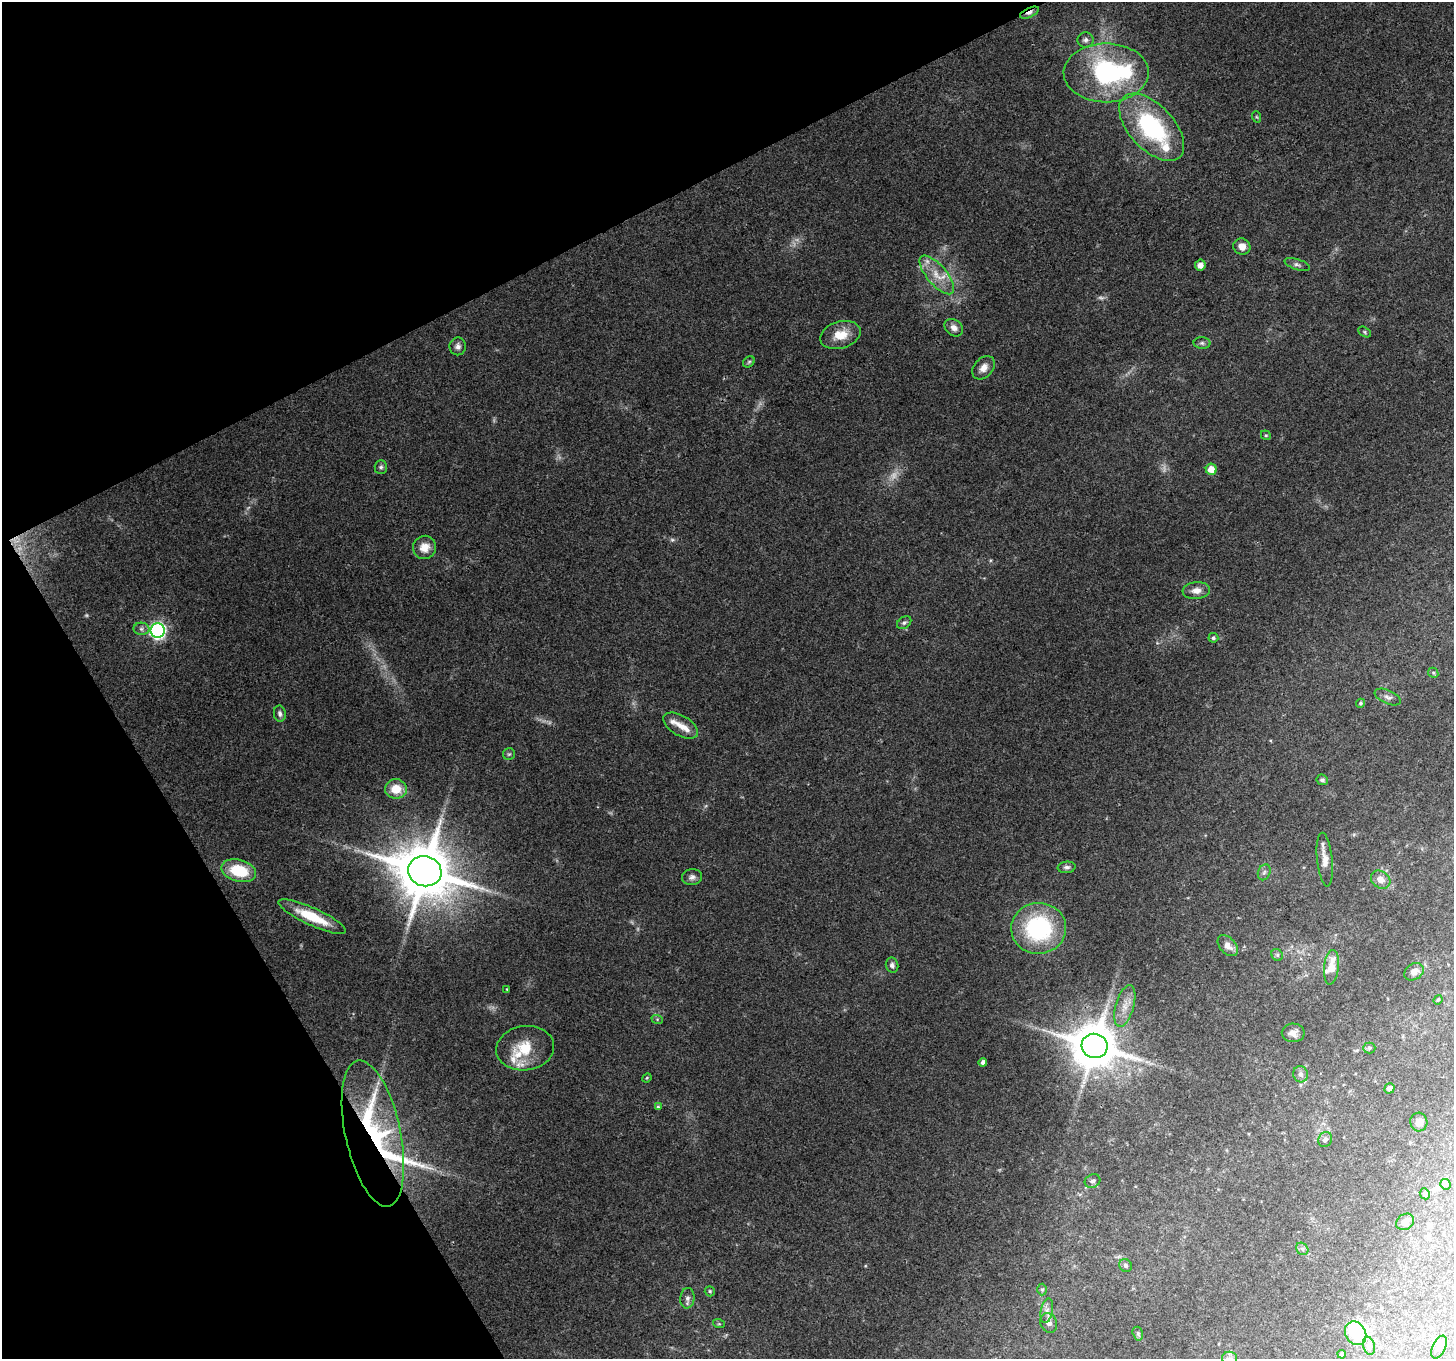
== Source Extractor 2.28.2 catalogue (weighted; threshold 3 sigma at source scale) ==
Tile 5 of 4 x 4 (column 1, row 2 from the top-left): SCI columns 1-1452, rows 2823-4179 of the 5811 x 5704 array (HDU 1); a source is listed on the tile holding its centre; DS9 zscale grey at full resolution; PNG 1456 x 1361 px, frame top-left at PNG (2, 2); each listed source drawn as its Kron ellipse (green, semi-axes under 4 px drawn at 4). Shown black and unused: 25% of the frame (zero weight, under 3 of 4 exposures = <1% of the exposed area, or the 3 px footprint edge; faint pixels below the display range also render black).
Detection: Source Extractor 2.28.2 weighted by HDU 2 'WHT'; one run over the whole footprint, this tile lists its part. Background 0.1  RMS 0.0054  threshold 0.0242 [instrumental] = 3 sigma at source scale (4.5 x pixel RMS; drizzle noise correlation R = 1.50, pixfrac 1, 0.0396/0.0396 arcsec/px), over >= 5 px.
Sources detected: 101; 9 too faint to see at this stretch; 3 inside a brighter object's white glare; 1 long thin detection or spike segment (spike, bleed or trail) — neither listed nor drawn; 7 inside a brighter listed object's ellipse — not listed separately; the other 81 listed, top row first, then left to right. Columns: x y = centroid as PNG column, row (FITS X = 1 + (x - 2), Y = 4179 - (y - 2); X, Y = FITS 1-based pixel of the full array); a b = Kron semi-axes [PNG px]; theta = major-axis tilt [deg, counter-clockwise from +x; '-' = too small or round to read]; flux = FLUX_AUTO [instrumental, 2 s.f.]
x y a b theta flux
1029 13 10 4 25 2.3
1086 40 8 7 - 1.7
1106 73 42 29 1 81
1257 117 6 3 -70 0.62
1152 127 41 22 -47 65
1242 247 9 8 - 4.5
1297 264 13 5 -18 1.7
1200 265 5 5 - 3.6
937 275 24 10 -50 9.8
954 328 10 8 -37 3.2
1365 332 7 4 -29 0.89
840 335 21 13 17 11
1202 343 8 6 -1 1.4
458 346 9 8 - 2.3
749 362 6 5 - 0.92
984 368 13 9 48 4.3
1266 435 5 4 - 0.7
381 467 7 6 - 1.3
1211 469 5 5 - 7.4
425 547 12 11 - 6
1196 591 14 8 6 4.2
904 623 8 5 38 1.3
141 629 8 6 -1 1.7
158 631 7 7 - 150
1213 638 5 5 - 1.1
1433 673 5 4 - 0.78
1388 697 14 6 -24 2.3
1360 703 4 4 - 0.84
280 714 8 6 -79 1.6
681 726 19 10 -30 5.8
509 754 6 6 - 0.9
1322 780 6 5 - 1.5
396 789 11 9 1 10
1325 859 27 7 -84 5.7
1067 867 9 5 5 1.6
239 871 18 11 -15 24
425 871 17 15 -18 3800
1264 872 8 6 68 1.5
692 877 10 7 7 2.3
1381 880 10 8 -38 4.9
312 917 37 8 -25 19
1039 928 27 25 2 66
1228 946 12 7 -47 4.1
1277 955 6 5 - 1
892 965 8 6 -75 1.8
1331 967 17 7 83 9.6
1414 972 10 8 34 3.4
507 989 4 2 - 0.39
1438 1000 5 4 - 0.68
1125 1006 21 9 74 6.9
657 1019 6 4 -19 0.76
1293 1033 11 9 0 3.5
1095 1046 13 12 - 2500
525 1048 29 22 7 18
1369 1048 6 5 - 1.1
983 1062 4 4 - 1.9
1300 1074 8 7 - 2.1
647 1078 5 4 - 0.57
1389 1088 5 5 - 2
658 1107 4 3 - 0.71
1419 1122 9 8 - 3.3
373 1133 74 27 -78 86
1325 1139 8 6 62 1.9
1093 1181 8 6 29 1.7
1446 1184 5 5 - 1.1
1425 1194 5 5 - 1.1
1405 1222 9 7 36 3.2
1302 1249 7 5 -49 1.4
1126 1265 7 6 - 1.6
1042 1290 6 5 - 0.78
710 1291 5 5 - 0.82
687 1298 10 7 86 2.2
1047 1311 12 6 79 2.6
1049 1323 10 8 -66 2.6
719 1324 6 4 -18 0.67
1356 1333 12 10 -57 14
1138 1334 7 5 -73 1.1
1369 1346 9 6 -73 1.5
1439 1347 12 6 65 2.4
1342 1354 4 3 - 0.66
1229 1358 7 6 - 1.8
Overlapping masked pixels (flux is a lower limit): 3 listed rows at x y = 1029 13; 1095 1046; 373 1133
Isophote crosses this tile's border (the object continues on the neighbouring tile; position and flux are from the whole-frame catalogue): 1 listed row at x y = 1229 1358